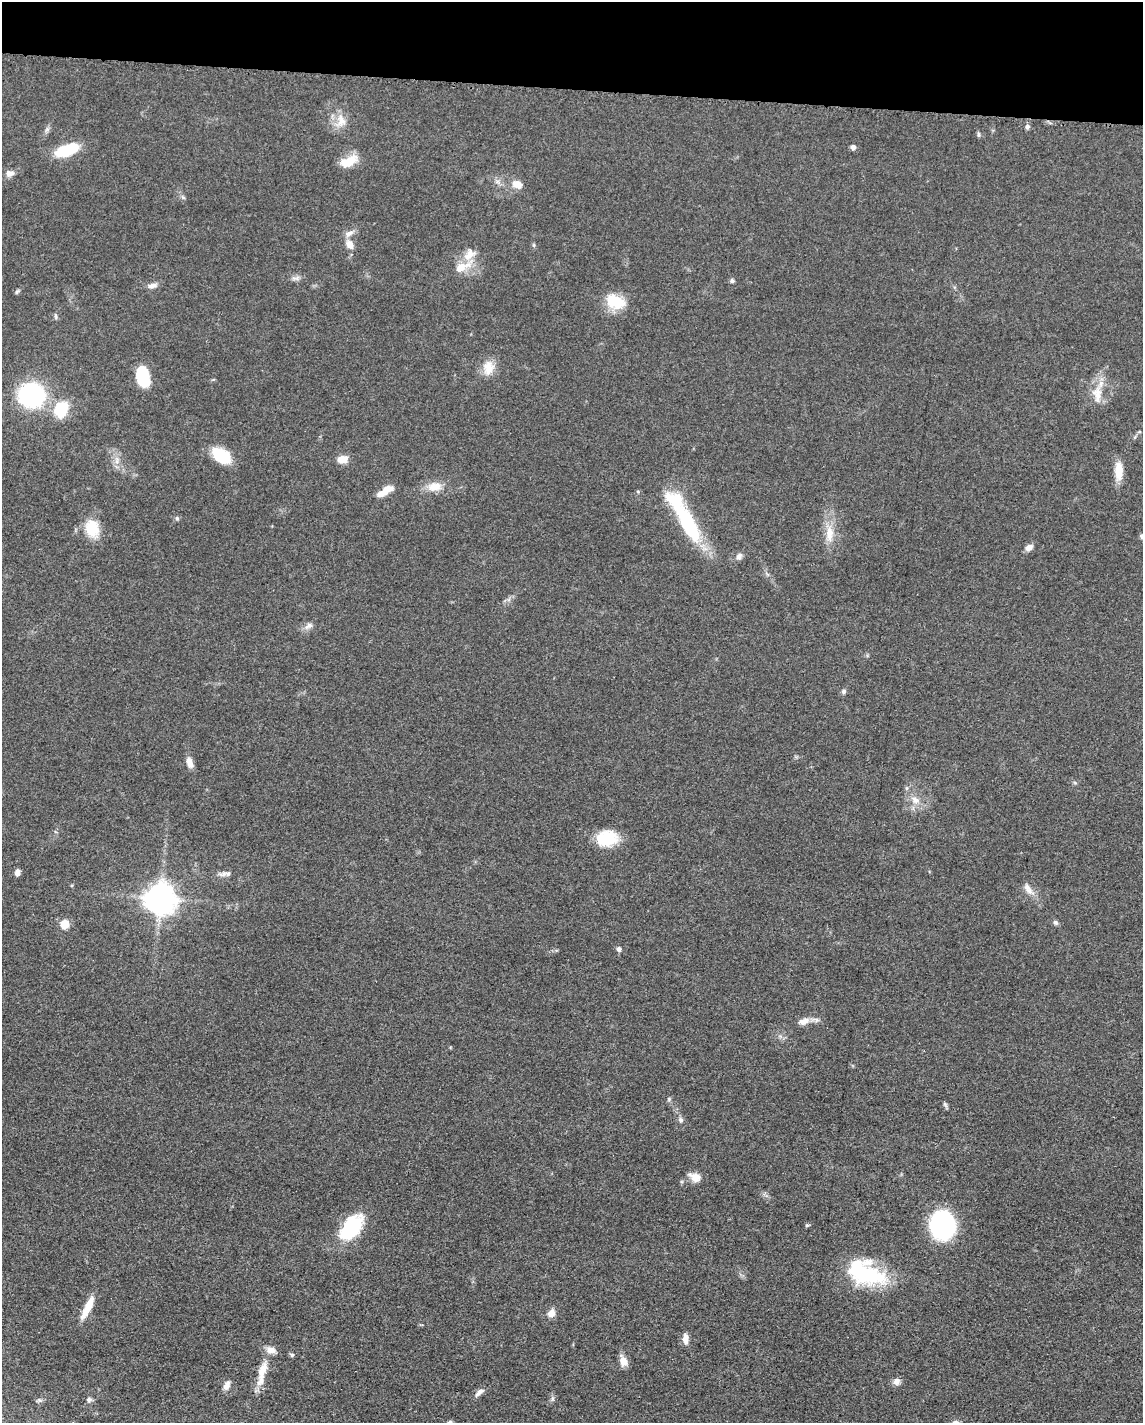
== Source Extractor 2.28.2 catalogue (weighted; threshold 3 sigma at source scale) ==
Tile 2 of 4 x 3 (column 2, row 1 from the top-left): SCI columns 1156-2296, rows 3071-4491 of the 4592 x 4657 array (HDU 1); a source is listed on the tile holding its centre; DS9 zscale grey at full resolution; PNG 1145 x 1425 px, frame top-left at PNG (2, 2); no overlay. Shown black and unused: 6% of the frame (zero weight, under 3 of 5 exposures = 4% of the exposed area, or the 3 px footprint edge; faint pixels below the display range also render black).
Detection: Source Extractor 2.28.2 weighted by HDU 2 'WHT'; one run over the whole footprint, this tile lists its part. Background 0.0476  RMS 0.0056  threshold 0.0253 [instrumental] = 3 sigma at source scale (4.5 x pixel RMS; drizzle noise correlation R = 1.50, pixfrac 1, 0.05/0.05 arcsec/px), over >= 5 px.
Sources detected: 78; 3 inside a brighter object's white glare — not listed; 4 inside a brighter listed object's ellipse — not listed separately; the other 71 listed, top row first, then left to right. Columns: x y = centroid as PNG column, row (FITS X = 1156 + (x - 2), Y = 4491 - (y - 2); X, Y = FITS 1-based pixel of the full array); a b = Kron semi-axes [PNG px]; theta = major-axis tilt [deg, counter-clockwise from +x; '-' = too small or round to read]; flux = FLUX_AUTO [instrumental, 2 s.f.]
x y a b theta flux
341 121 21 13 87 8.1
1027 127 6 5 - 1.4
978 134 9 3 -85 0.89
853 147 5 5 - 2.3
67 150 21 10 19 29
351 161 22 13 45 8.6
10 173 9 7 8 3.3
517 184 12 9 -26 5.6
349 233 13 8 27 3.5
350 245 12 9 -54 4.8
534 245 6 4 -90 0.8
462 267 27 11 26 11
296 278 14 5 8 2.2
732 281 6 5 - 1.2
152 286 13 6 14 3.1
17 291 7 5 48 0.93
615 302 24 17 -26 16
56 316 8 4 -82 0.98
488 368 20 14 82 8.7
143 376 21 12 -79 22
1097 394 28 14 89 11
31 395 21 19 -7 80
61 409 16 12 64 22
1139 432 6 4 18 0.66
221 455 21 13 -36 20
343 459 11 8 15 6.4
117 461 11 7 -86 3.5
1119 471 23 9 -90 8.5
434 486 20 12 6 7.8
385 491 20 7 34 6.7
177 518 6 5 - 0.95
689 525 52 17 -62 46
92 529 18 13 -75 17
829 533 25 11 88 9.9
1142 537 7 5 -43 1.6
1029 548 10 7 36 3
739 556 10 7 48 2.2
308 626 14 7 32 2.9
844 691 7 6 - 1.3
189 762 13 7 -71 4.3
1075 783 6 4 -20 0.77
915 800 14 9 -30 5.6
607 839 24 17 6 20
17 873 7 5 79 2.5
223 874 14 7 8 2.8
1027 887 13 9 -61 3.8
160 898 11 10 - 750
1055 922 7 5 -43 1.4
65 924 9 8 - 7.8
619 949 5 5 - 2.1
803 1021 15 8 19 4.4
669 1099 6 4 48 0.84
945 1105 9 4 -65 1.1
681 1120 7 6 - 1.6
695 1177 15 9 -20 5.5
350 1225 36 18 54 34
807 1225 6 4 18 0.7
942 1225 25 22 -83 75
866 1274 39 29 70 34
87 1308 28 7 64 11
552 1313 9 8 - 4.5
685 1339 13 7 -90 3.6
292 1355 6 5 - 1.1
623 1361 12 8 -69 4.9
262 1373 39 10 77 11
897 1381 9 9 - 2.8
227 1385 13 8 65 3.1
480 1391 14 6 39 2.8
89 1399 7 6 - 1.6
552 1399 8 4 -82 1.2
39 1400 8 6 -22 1.3
Isophote crosses this tile's border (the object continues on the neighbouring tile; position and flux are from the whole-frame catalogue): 1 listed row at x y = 1142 537